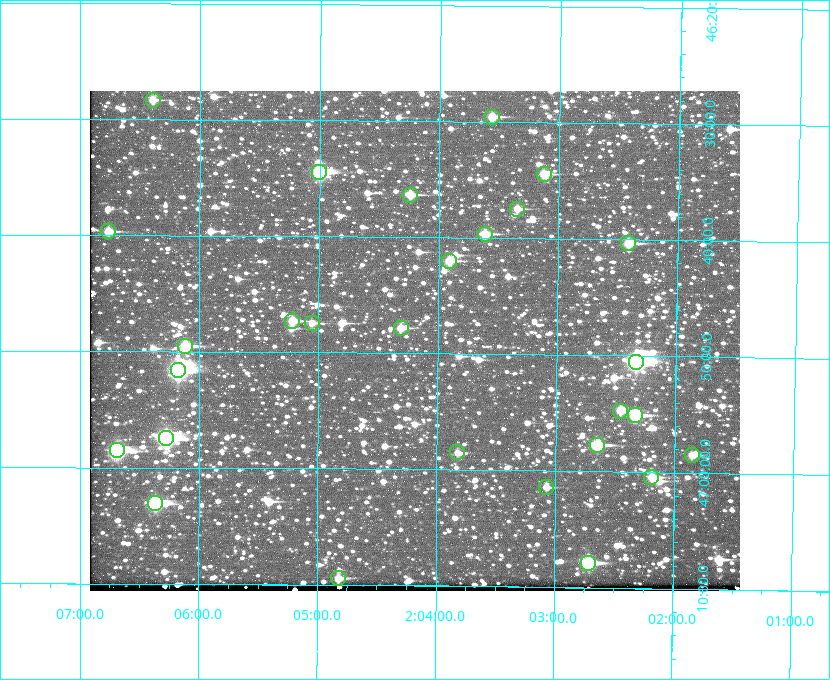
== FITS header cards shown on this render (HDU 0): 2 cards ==
NAXIS1  =                  650 / Width of table row in bytes
NAXIS2  =                  500 / Number of rows in table

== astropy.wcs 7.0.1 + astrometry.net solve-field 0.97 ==
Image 650 x 500 px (HDU 0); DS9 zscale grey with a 90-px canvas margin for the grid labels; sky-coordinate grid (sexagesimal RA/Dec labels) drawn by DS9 from the SOLVED WCS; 28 Tycho-2 reference stars matched to detected sources circled (green)
Header WCS: none
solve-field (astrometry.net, Tycho-2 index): SOLVED blind (the file carries no WCS)
Solved WCS: RA---TAN-SIP/DEC--TAN-SIP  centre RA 02:04:12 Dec +46:49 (31.05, +46.82 deg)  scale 5.16 arcsec/px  FOV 55.9' x 43.0'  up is +179 deg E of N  parity flipped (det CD > 0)
(file carries no celestial WCS; the grid is the blind solution)
Tycho-2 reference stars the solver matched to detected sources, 28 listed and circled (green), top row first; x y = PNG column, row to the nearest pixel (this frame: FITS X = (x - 90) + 1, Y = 500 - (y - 91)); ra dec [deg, ICRS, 3 dp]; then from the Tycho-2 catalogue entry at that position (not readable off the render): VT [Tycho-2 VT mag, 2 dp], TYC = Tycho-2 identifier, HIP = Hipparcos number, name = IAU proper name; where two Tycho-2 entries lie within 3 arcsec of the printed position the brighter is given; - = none
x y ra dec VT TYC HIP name
153 100 31.598 +46.472 10.81 3281-451-1 - -
492 117 30.892 +46.493 10.70 3280-490-1 - -
319 172 31.250 +46.575 8.43 3281-919-1 - -
544 174 30.782 +46.574 10.16 3280-645-1 - -
410 195 31.061 +46.606 9.99 3281-582-1 - -
517 209 30.837 +46.625 10.69 3280-1254-1 - -
108 231 31.690 +46.661 10.70 3281-375-1 - -
485 234 30.904 +46.661 9.60 3280-781-1 - -
628 243 30.604 +46.672 9.47 3280-908-1 - -
449 261 30.978 +46.700 9.85 3281-909-1 - -
292 321 31.305 +46.788 10.64 3281-663-1 - -
312 323 31.264 +46.791 10.76 3281-86-1 - -
401 328 31.078 +46.798 10.61 3281-114-1 - -
185 346 31.529 +46.825 9.32 3281-34-1 - -
636 362 30.583 +46.843 7.07 3280-746-1 9508 -
178 370 31.543 +46.860 7.50 3281-160-1 9805 -
620 411 30.615 +46.912 10.08 3284-203-1 - -
635 415 30.584 +46.919 9.47 3284-629-1 - -
166 438 31.569 +46.957 8.53 3285-177-1 9816 -
597 445 30.663 +46.962 9.31 3284-347-1 - -
117 450 31.671 +46.975 8.89 3285-43-1 - -
457 452 30.956 +46.975 11.27 3285-185-1 - -
692 455 30.464 +46.975 10.61 3284-511-1 - -
651 477 30.548 +47.007 10.42 3284-727-1 - -
546 487 30.769 +47.024 11.20 3284-681-1 - -
155 503 31.591 +47.051 8.70 3285-1195-1 - -
588 563 30.679 +47.131 10.02 3284-307-1 - -
338 578 31.205 +47.157 10.28 3285-879-1 - -